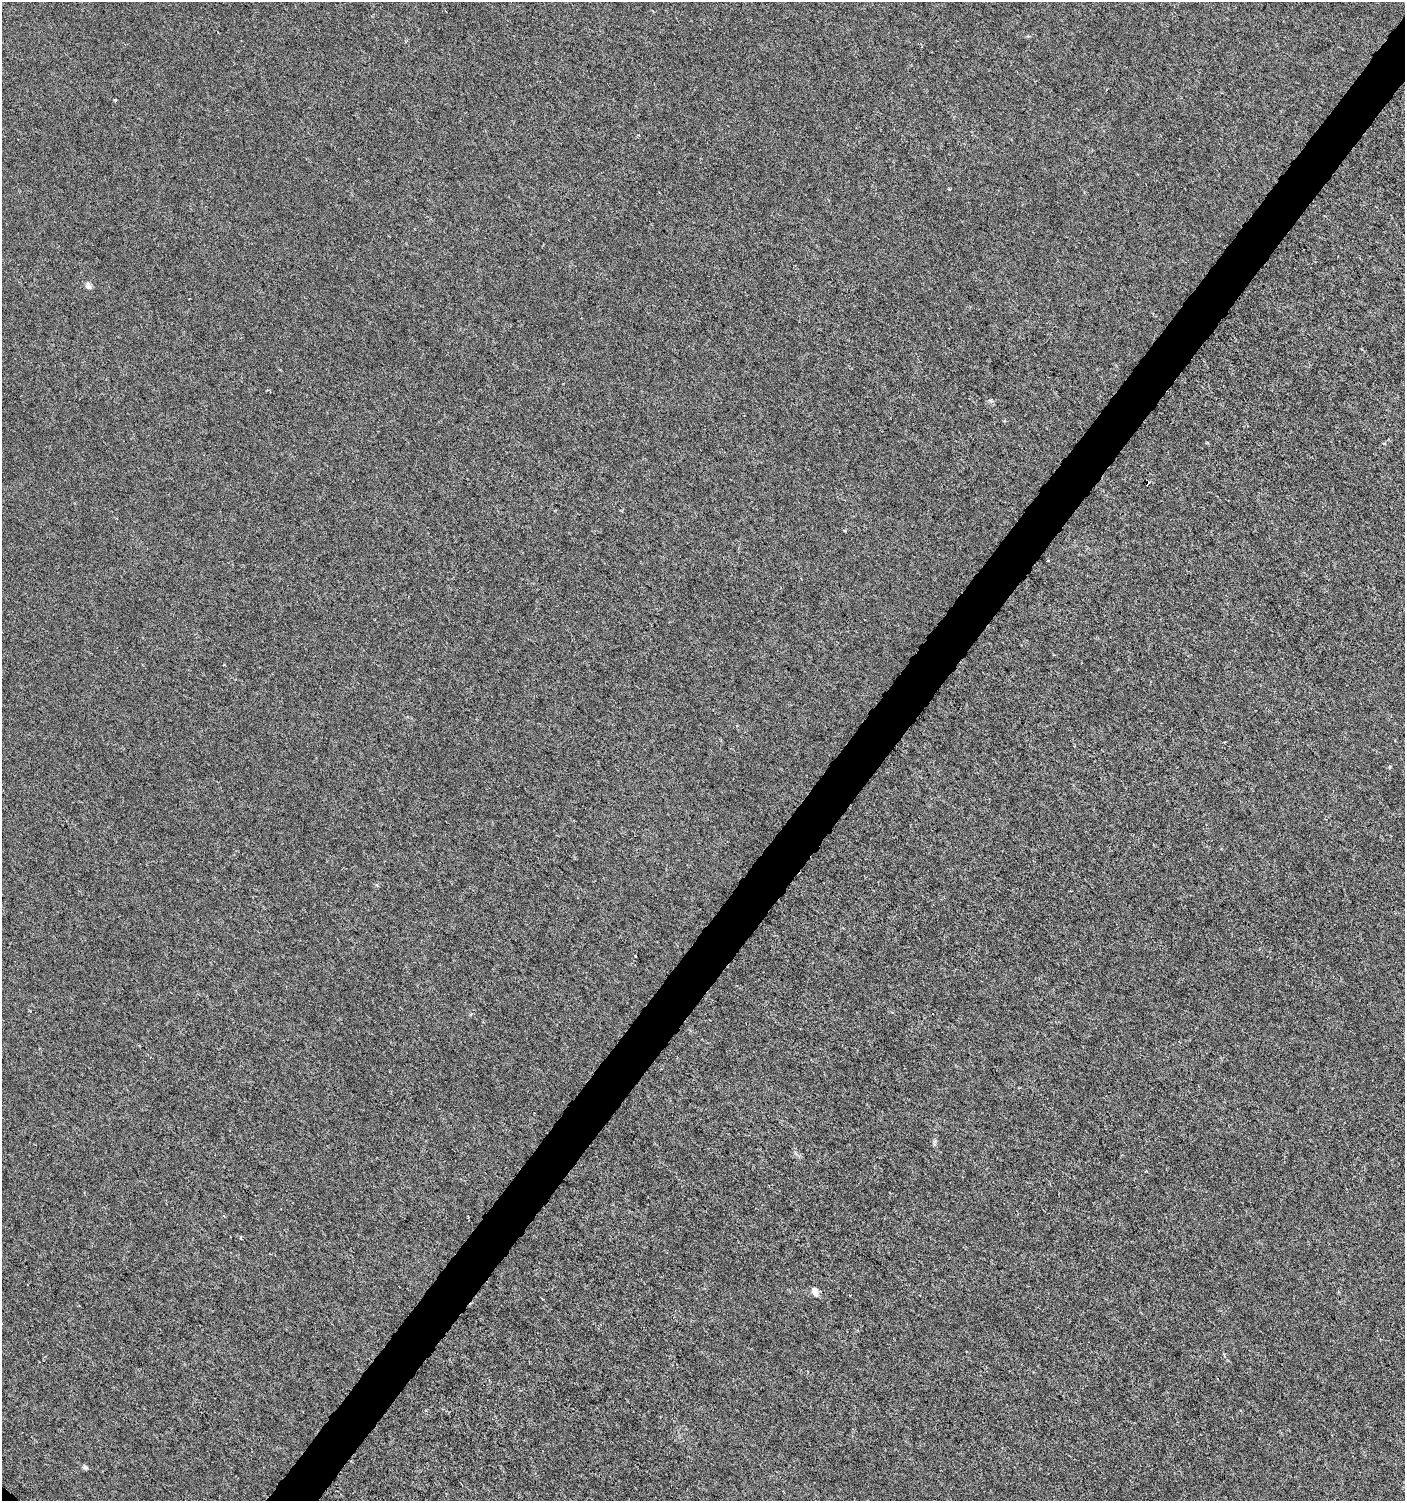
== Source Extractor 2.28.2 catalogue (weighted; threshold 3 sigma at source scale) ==
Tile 10 of 4 x 4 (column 2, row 3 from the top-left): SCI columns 1578-2980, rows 1505-3003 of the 6026 x 6000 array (HDU 1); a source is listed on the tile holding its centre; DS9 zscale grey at full resolution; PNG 1407 x 1503 px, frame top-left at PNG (2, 2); no overlay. Shown black and unused: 3% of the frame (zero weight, under 3 of 6 exposures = <1% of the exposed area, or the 3 px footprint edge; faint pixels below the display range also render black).
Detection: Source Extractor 2.28.2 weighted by HDU 2 'WHT'; one run over the whole footprint, this tile lists its part. Background -1.05e-05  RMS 0.0012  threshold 0.00501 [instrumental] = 3 sigma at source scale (4.09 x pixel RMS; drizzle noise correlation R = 1.36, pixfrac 0.8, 0.0396/0.0396 arcsec/px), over >= 5 px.
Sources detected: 10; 1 cosmic-ray / hot-pixel residue — not listed; the other 9 listed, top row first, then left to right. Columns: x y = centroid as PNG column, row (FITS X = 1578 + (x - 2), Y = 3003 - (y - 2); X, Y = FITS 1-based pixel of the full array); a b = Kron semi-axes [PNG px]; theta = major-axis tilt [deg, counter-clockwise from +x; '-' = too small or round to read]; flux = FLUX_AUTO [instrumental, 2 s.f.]
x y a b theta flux
115 100 3 2 - 0.12
638 135 4 3 - 0.11
88 286 10 7 -57 0.41
845 531 4 3 - 0.13
1048 560 3 3 - 0.17
377 885 5 4 - 0.14
1146 1171 3 3 - 0.083
815 1291 12 7 -74 0.6
85 1467 8 5 -10 0.25